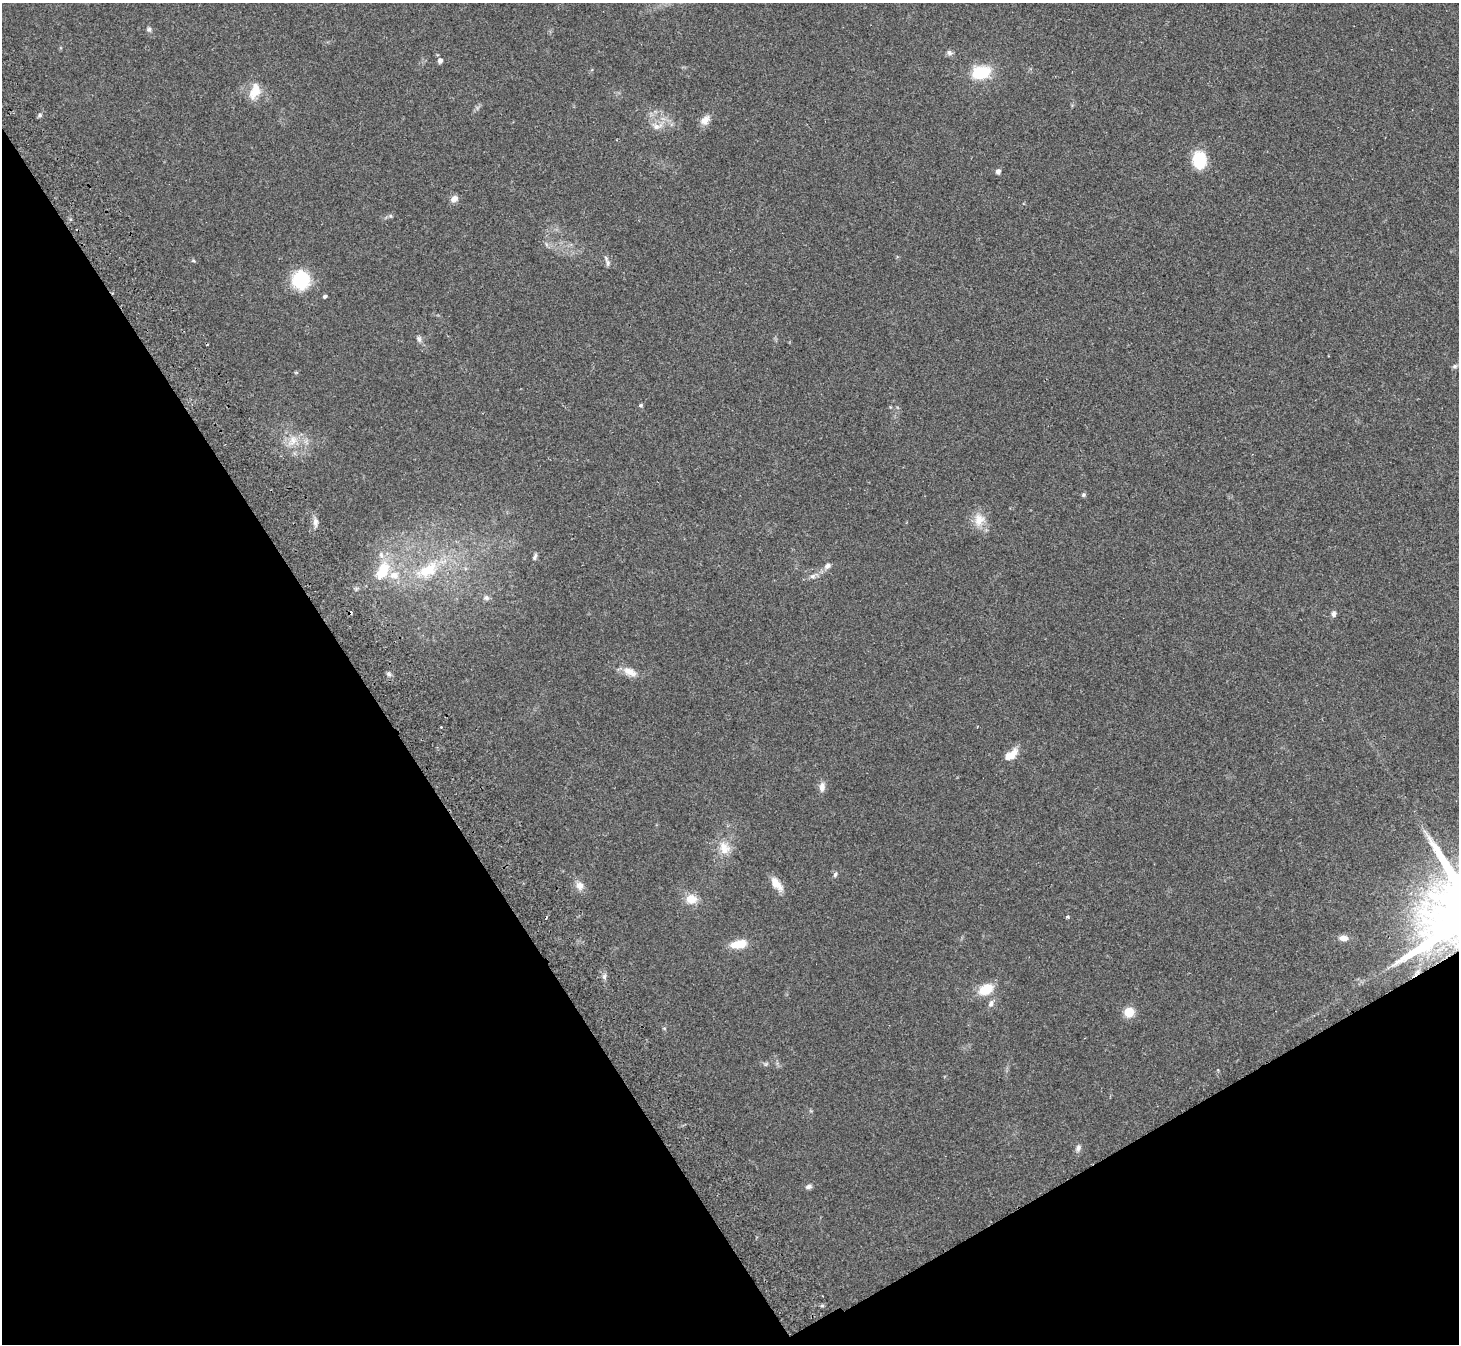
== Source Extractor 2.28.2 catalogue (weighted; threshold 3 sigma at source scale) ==
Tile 14 of 4 x 4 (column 2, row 4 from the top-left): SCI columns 1509-2965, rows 196-1537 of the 5934 x 5893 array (HDU 1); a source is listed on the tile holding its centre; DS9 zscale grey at full resolution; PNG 1461 x 1346 px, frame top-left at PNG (2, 3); no overlay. Shown black and unused: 31% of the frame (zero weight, under 2 of 3 exposures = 3% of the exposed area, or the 3 px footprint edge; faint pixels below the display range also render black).
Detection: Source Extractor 2.28.2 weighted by HDU 2 'WHT'; one run over the whole footprint, this tile lists its part. Background 0.141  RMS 0.0088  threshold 0.0394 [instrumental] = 3 sigma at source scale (4.5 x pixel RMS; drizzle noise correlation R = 1.50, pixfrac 1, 0.05/0.05 arcsec/px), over >= 5 px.
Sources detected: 52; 1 cosmic-ray / hot-pixel residue — not listed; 1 inside a brighter listed object's ellipse — not listed separately; the other 50 listed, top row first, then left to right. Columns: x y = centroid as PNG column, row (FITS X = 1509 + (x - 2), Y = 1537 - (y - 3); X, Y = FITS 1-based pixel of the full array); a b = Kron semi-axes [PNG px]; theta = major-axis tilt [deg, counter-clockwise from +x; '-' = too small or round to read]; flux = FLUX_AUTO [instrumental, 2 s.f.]
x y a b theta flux
149 29 7 6 - 2
949 53 7 7 - 2.7
440 61 6 5 - 3.3
981 73 16 10 16 38
255 91 22 12 71 14
40 115 5 5 - 1.6
705 120 13 9 49 6.7
657 126 15 8 9 7
1199 160 16 12 -85 35
998 171 5 5 - 3.5
454 198 9 7 36 4.7
390 216 6 4 -89 1.2
193 260 6 4 -1 1
608 263 10 5 85 2.5
301 280 21 20 - 37
325 296 4 4 - 1.6
419 339 9 7 -71 2.7
1455 366 7 6 - 1.9
641 405 5 4 - 1.5
293 441 17 11 48 11
1083 495 5 5 - 1.7
979 520 19 15 78 12
315 522 10 6 83 3.8
535 557 9 5 70 2.1
827 566 8 6 40 3.5
383 570 21 11 61 27
428 570 30 16 31 33
394 575 13 10 5 9.1
813 576 8 6 16 2.8
486 598 8 8 - 2.7
1333 614 6 5 - 2.7
630 672 19 9 -25 9.2
389 674 7 5 -46 2
441 727 3 2 - 0.84
1011 755 20 10 40 11
822 787 12 8 84 4.8
724 848 19 15 -66 13
835 874 6 5 - 1.6
776 884 20 9 -53 10
579 886 11 10 - 6
691 899 13 11 0 11
1068 917 4 3 - 1.4
1343 938 11 7 0 5.3
739 944 19 9 11 15
604 977 7 4 72 1.9
986 989 14 9 29 21
991 1003 10 6 69 3.2
1129 1012 11 10 - 12
1078 1148 10 6 78 3
809 1187 9 6 18 2.5